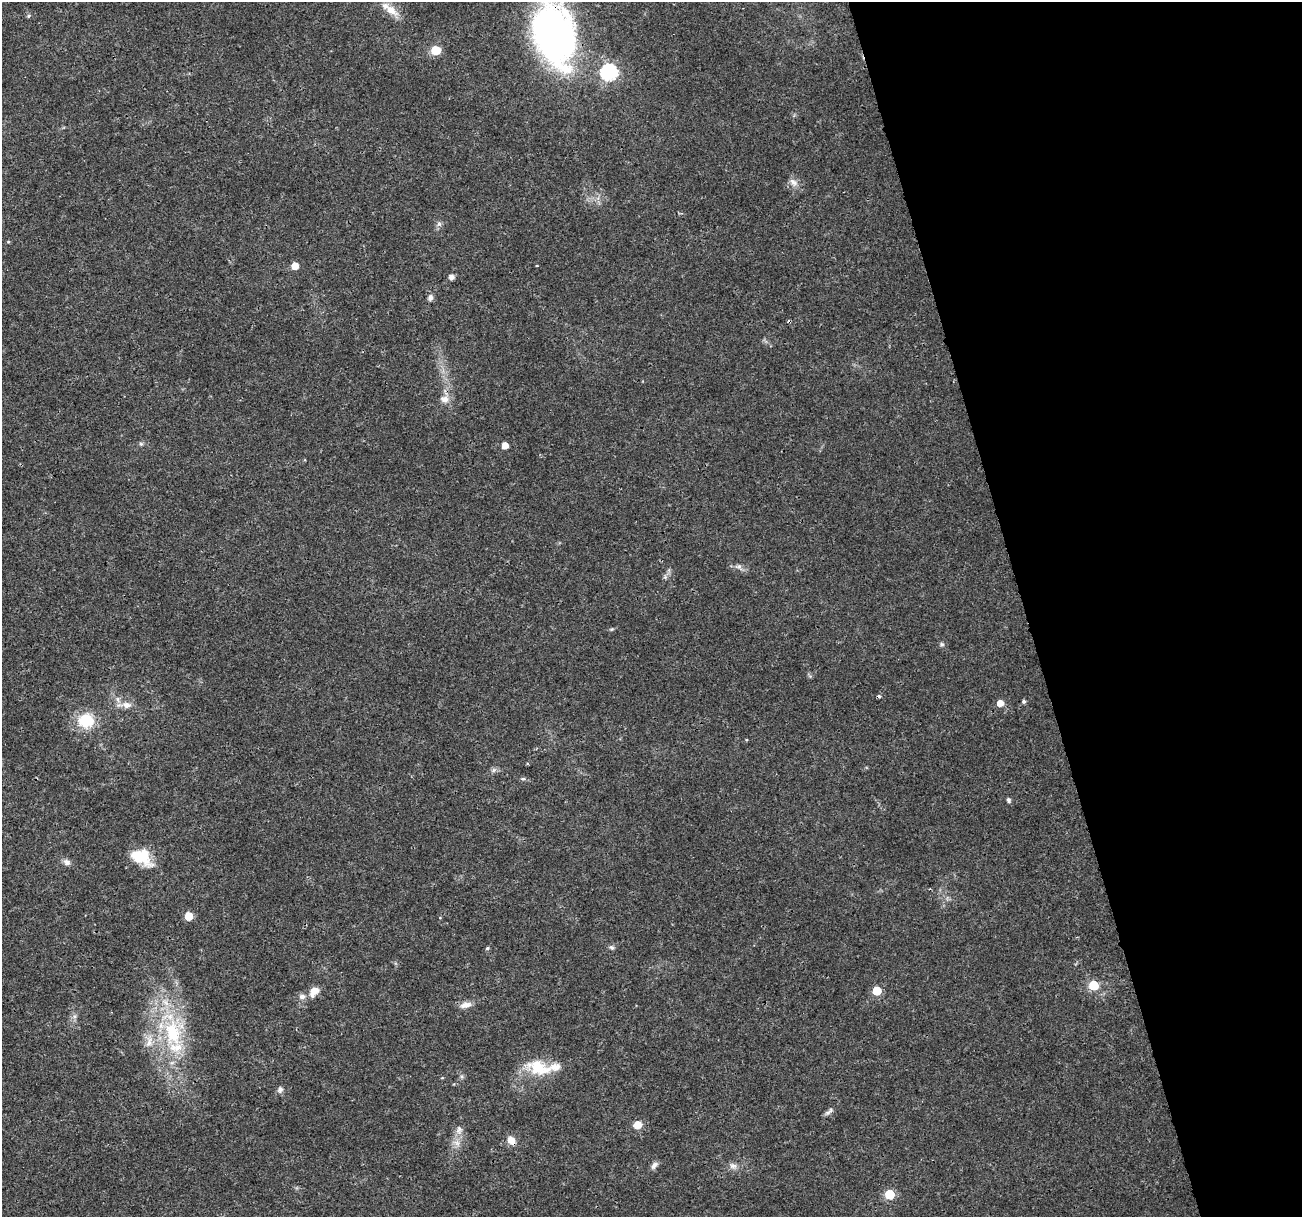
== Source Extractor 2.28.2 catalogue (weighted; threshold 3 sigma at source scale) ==
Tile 12 of 4 x 4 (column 4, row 3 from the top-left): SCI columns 3913-5212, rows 1326-2540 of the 5216 x 5025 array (HDU 1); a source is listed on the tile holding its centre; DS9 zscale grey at full resolution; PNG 1304 x 1219 px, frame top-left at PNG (2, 2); no overlay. Shown black and unused: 21% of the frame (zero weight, under 3 of 4 exposures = <1% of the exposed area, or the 3 px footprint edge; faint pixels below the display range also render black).
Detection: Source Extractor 2.28.2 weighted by HDU 2 'WHT'; one run over the whole footprint, this tile lists its part. Background 0.0139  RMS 0.0023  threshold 0.0104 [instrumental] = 3 sigma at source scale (4.5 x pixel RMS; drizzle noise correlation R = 1.50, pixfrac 1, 0.0396/0.0396 arcsec/px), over >= 5 px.
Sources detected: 50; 1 inside a brighter object's white glare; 2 cosmic-ray / hot-pixel residue — not listed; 2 inside a brighter listed object's ellipse — not listed separately; the other 45 listed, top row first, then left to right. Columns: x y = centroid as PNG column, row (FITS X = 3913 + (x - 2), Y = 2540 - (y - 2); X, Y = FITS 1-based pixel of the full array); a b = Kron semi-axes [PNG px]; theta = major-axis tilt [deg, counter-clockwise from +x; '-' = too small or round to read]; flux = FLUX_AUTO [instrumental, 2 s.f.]
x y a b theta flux
391 10 20 10 -35 3.2
29 16 6 4 23 0.36
554 35 72 44 -75 75
436 50 6 5 - 11
609 72 7 7 - 53
794 182 14 8 -42 1.4
439 224 7 6 - 0.64
8 242 5 3 - 0.22
295 266 5 5 - 3
452 277 5 5 - 1.2
430 297 8 6 73 0.79
444 399 12 9 -12 1.7
141 444 6 5 - 0.4
505 445 5 5 - 2.2
739 567 10 6 -38 0.88
612 629 6 4 11 0.31
942 644 7 5 -1 0.45
1024 701 4 4 - 0.49
1000 703 6 5 - 2.2
126 705 13 9 -6 1.9
86 721 21 18 1 7.1
494 770 7 4 71 0.45
523 779 7 4 7 0.38
1008 800 6 5 - 0.5
143 858 25 16 -73 5.8
67 862 10 8 -27 0.97
189 916 5 5 - 5
612 947 7 6 - 0.53
487 948 5 4 - 0.35
1094 985 6 6 - 8.5
877 991 6 6 - 5.5
314 992 15 9 51 2.3
302 997 9 7 10 1.1
465 1005 16 8 12 1.7
173 1033 45 25 -81 21
539 1068 32 18 -19 8.2
280 1089 8 7 - 0.76
828 1113 9 7 24 0.69
637 1125 9 8 - 2.4
459 1130 13 8 73 1.5
511 1140 12 9 -54 1.9
457 1143 9 7 -62 1.2
654 1165 12 6 52 0.9
733 1166 10 9 - 1.2
890 1194 6 6 - 11
Overlapping masked pixels (flux is a lower limit): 2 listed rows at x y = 554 35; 511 1140
Isophote crosses this tile's border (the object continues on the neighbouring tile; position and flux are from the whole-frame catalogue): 1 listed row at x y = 554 35